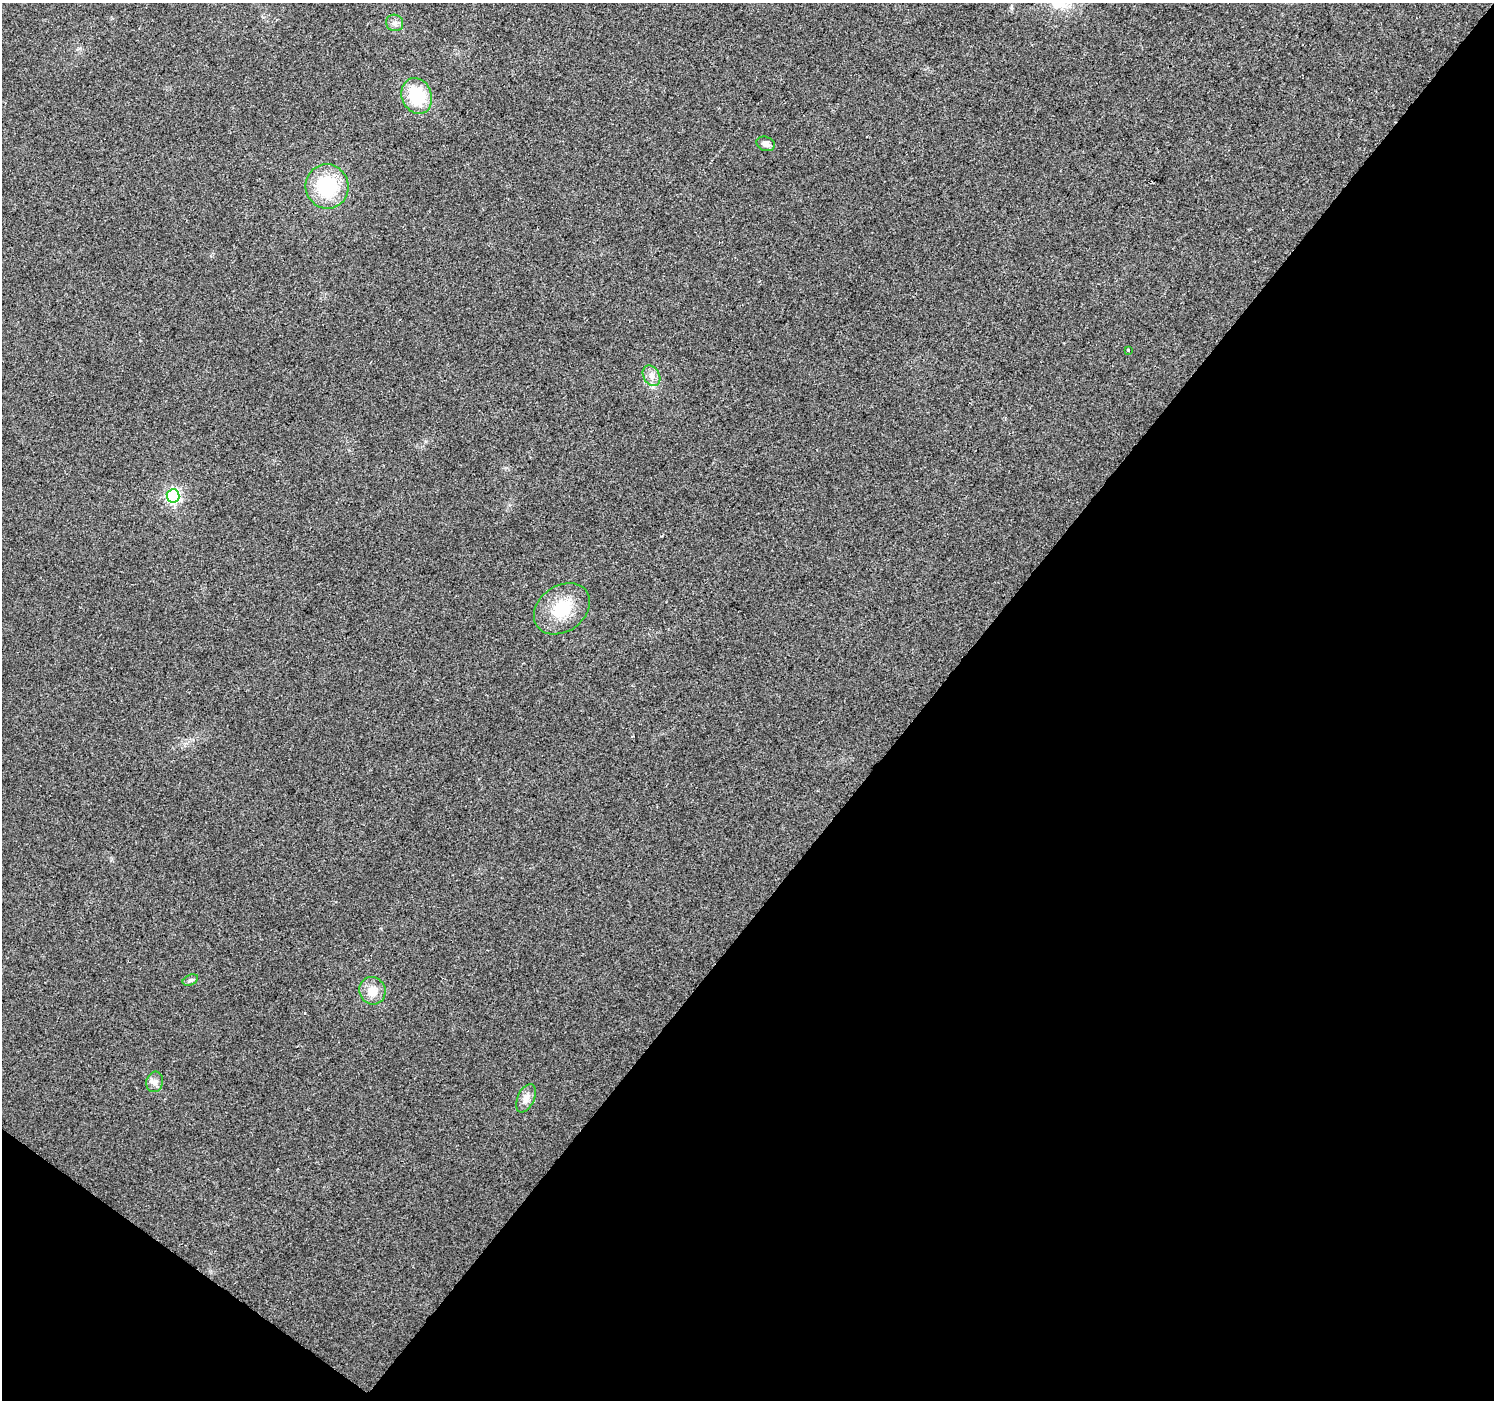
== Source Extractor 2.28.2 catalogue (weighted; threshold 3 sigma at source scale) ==
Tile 15 of 4 x 4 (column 3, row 4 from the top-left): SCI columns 2985-4476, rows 178-1575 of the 5973 x 6011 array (HDU 1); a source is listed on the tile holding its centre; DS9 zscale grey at full resolution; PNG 1496 x 1402 px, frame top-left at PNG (2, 3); each listed source drawn as its Kron ellipse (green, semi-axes under 4 px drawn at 4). Shown black and unused: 40% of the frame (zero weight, under 2 of 3 exposures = <1% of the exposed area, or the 3 px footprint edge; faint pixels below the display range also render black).
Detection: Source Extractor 2.28.2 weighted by HDU 2 'WHT'; one run over the whole footprint, this tile lists its part. Background 0.0862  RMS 0.0092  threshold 0.0414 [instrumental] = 3 sigma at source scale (4.5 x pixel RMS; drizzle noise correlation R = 1.50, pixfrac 1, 0.0396/0.0396 arcsec/px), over >= 5 px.
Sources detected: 12; all 12 listed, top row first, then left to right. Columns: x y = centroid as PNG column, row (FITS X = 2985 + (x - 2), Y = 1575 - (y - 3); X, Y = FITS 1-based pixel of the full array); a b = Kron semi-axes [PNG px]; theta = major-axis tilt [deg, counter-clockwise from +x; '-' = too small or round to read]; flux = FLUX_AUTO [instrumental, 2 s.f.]
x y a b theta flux
395 23 9 8 - 3.8
417 96 18 15 -69 41
766 144 9 7 -20 4.3
327 186 22 21 - 56
1128 350 3 2 - 1.6
652 376 11 8 -59 5.4
173 496 6 6 - 200
562 609 30 23 35 35
190 980 8 5 25 2
372 991 14 13 - 12
155 1082 10 8 74 4.8
526 1098 15 8 65 7